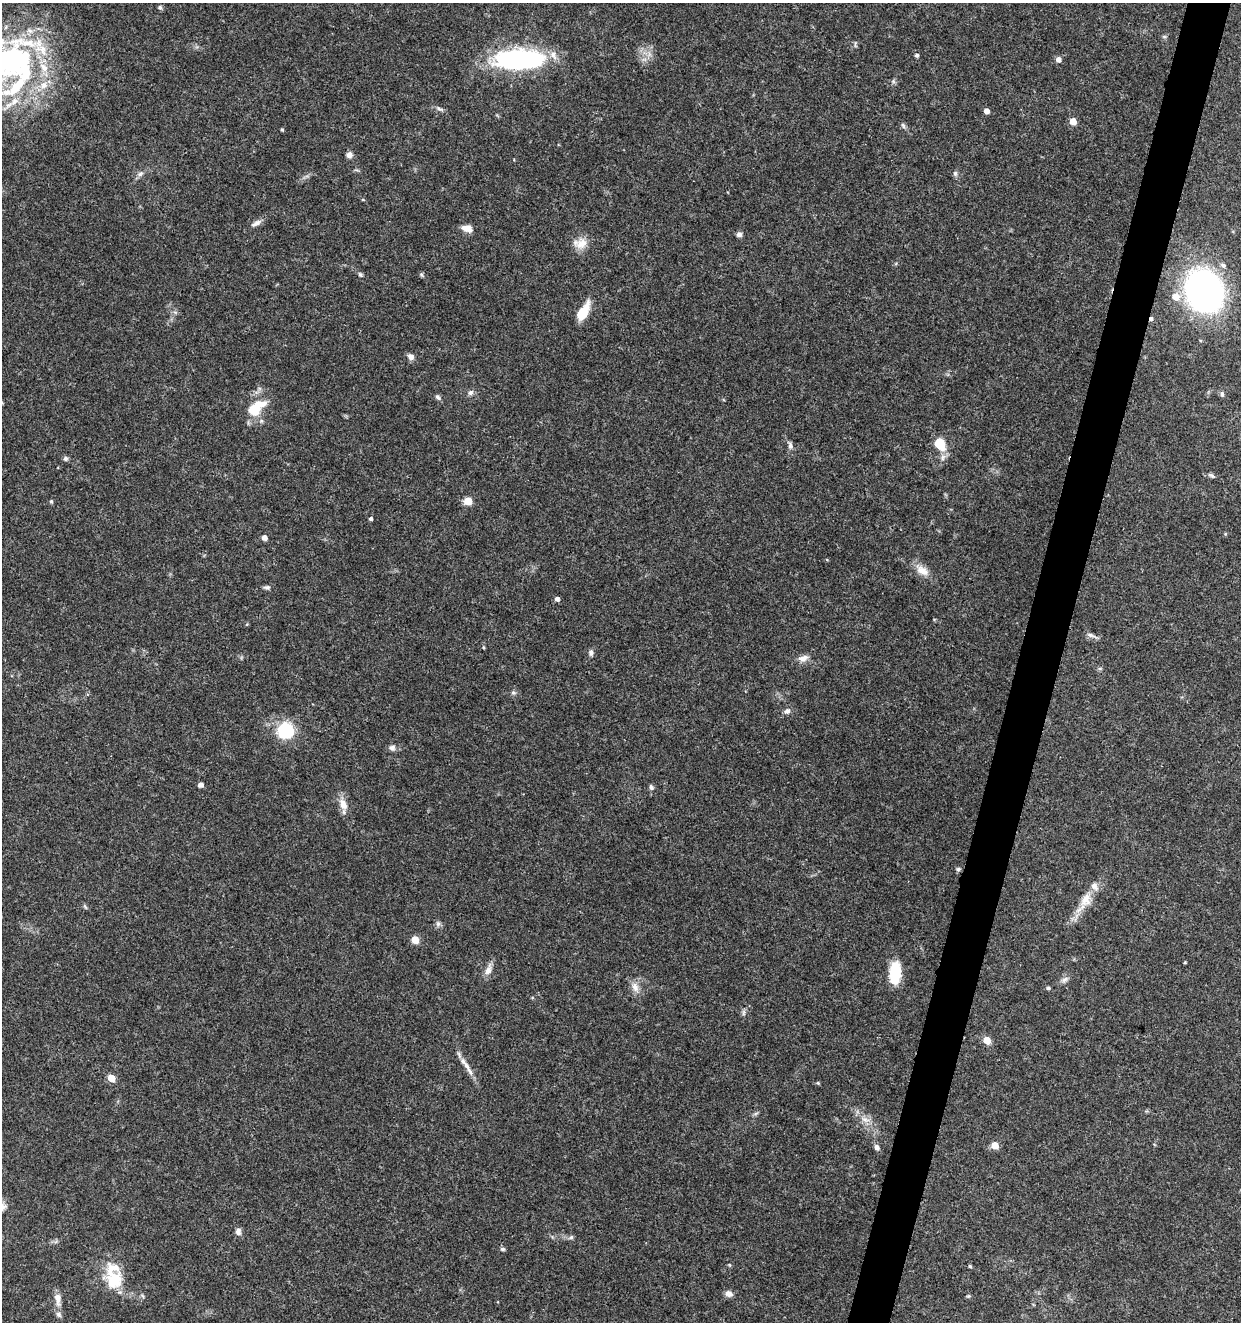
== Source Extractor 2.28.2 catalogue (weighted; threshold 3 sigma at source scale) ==
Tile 10 of 4 x 4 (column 2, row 3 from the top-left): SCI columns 1522-2760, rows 1325-2644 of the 5461 x 5295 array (HDU 1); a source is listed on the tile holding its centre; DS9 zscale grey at full resolution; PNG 1243 x 1324 px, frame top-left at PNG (2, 3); no overlay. Shown black and unused: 3% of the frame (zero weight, under 3 of 5 exposures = <1% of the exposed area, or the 3 px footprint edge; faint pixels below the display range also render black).
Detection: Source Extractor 2.28.2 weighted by HDU 2 'WHT'; one run over the whole footprint, this tile lists its part. Background 0.0329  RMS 0.0024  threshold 0.011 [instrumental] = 3 sigma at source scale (4.5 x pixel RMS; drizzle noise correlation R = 1.50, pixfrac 1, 0.0396/0.0396 arcsec/px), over >= 5 px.
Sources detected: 91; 1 cosmic-ray / hot-pixel residue — not listed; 8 inside a brighter listed object's ellipse — not listed separately; the other 82 listed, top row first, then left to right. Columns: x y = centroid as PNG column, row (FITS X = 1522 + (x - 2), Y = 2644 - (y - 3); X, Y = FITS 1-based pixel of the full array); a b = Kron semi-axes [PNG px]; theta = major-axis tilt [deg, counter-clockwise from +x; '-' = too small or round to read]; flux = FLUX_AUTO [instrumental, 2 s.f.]
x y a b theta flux
160 7 6 5 - 0.44
1164 36 6 4 -1 0.36
917 55 4 4 - 0.55
519 59 57 21 2 38
1058 60 5 5 - 1.3
9 62 94 53 37 66
893 81 7 4 -72 0.41
438 108 8 4 -31 0.58
986 111 4 4 - 1.8
1073 121 5 5 - 3.6
903 125 9 5 -64 0.57
282 130 4 3 - 0.31
349 155 7 7 - 1.1
955 173 8 6 -75 0.59
140 174 9 7 54 0.84
363 200 5 3 - 0.21
256 223 15 6 27 1.2
467 228 13 7 -13 2.2
739 234 7 6 - 0.77
580 243 20 14 4 3.1
1223 265 8 6 -29 0.71
360 274 7 5 -56 0.45
422 275 7 4 -47 0.4
1204 291 27 22 -68 120
1176 297 7 6 - 3.4
583 312 22 9 60 5.4
411 357 8 7 - 1.2
471 392 8 7 - 0.73
1222 394 7 5 -89 0.47
438 397 7 5 -56 0.63
256 408 28 14 41 7.6
940 444 20 14 -60 4.5
790 446 10 6 -75 0.84
65 458 6 6 - 0.56
1211 475 9 5 -32 0.51
51 501 5 4 - 0.39
468 501 5 5 - 7.4
371 519 4 4 - 0.52
1225 534 5 3 - 0.24
264 538 4 4 - 1.7
827 560 5 3 - 0.21
922 570 22 11 -35 2.9
267 587 9 5 -7 0.6
557 599 5 5 - 0.9
1091 635 15 5 -20 0.92
483 647 5 3 - 0.24
591 652 9 6 -88 0.73
803 658 14 8 16 1.7
513 693 7 5 -42 0.54
787 711 8 7 - 0.95
286 731 18 18 - 11
392 748 8 8 - 0.94
201 785 4 4 - 1.2
651 787 8 5 -63 0.58
343 804 17 10 -69 2.5
958 869 6 5 - 0.45
1086 900 20 14 64 4
85 907 8 3 -45 0.35
438 924 7 6 - 0.66
415 940 5 5 - 5.7
1185 962 3 3 - 0.23
488 970 18 8 69 1.8
895 972 24 12 86 8.6
1065 980 10 6 39 0.94
635 987 15 9 -71 2
1048 988 5 4 - 0.44
743 1013 9 4 90 0.54
987 1040 5 4 - 4.9
467 1066 33 6 -60 2.5
111 1078 5 5 - 5
818 1083 5 4 - 0.31
865 1119 14 7 -21 1.8
995 1145 5 5 - 4.6
877 1147 7 5 -58 1.1
238 1232 8 7 - 1.1
571 1237 6 5 - 0.48
502 1249 6 5 - 0.47
970 1266 4 4 - 0.35
114 1280 23 22 - 8.4
729 1294 10 8 -20 1.2
968 1296 5 5 - 0.32
58 1299 18 8 -83 1.9
Isophote crosses this tile's border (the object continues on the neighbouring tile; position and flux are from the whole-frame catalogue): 2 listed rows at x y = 9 62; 1204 291